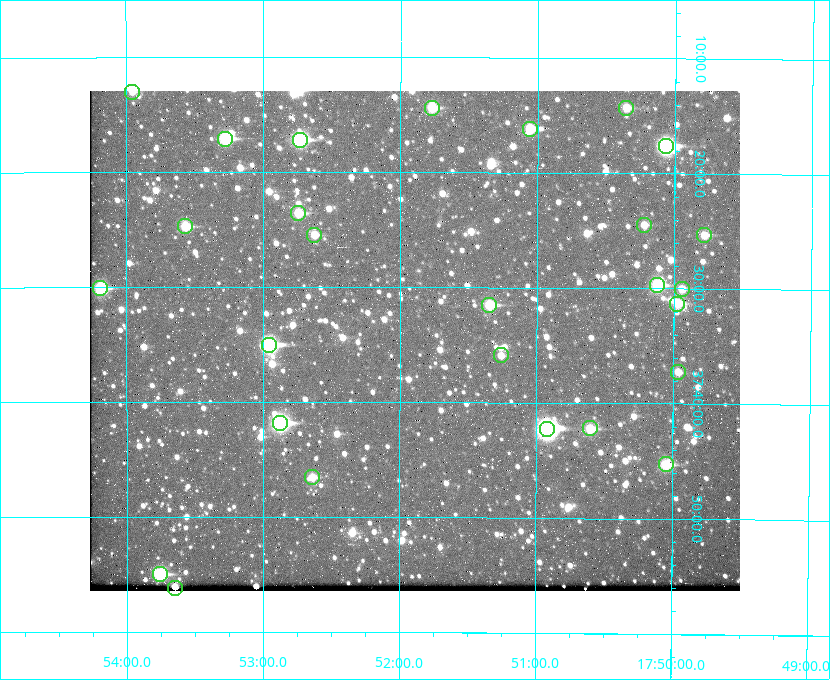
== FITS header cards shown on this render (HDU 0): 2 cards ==
NAXIS1  =                  650 / Width of table row in bytes
NAXIS2  =                  500 / Number of rows in table

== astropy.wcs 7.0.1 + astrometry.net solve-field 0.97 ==
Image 650 x 500 px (HDU 0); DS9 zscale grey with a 90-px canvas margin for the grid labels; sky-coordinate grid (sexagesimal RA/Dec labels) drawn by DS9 from the SOLVED WCS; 27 Tycho-2 reference stars matched to detected sources circled (green)
Header WCS: none
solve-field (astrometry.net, Tycho-2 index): SOLVED blind (the file carries no WCS)
Solved WCS: RA---TAN-SIP/DEC--TAN-SIP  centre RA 17:51:54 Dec +37:35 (267.97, +37.58 deg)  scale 5.22 arcsec/px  FOV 56.5' x 43.5'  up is +180 deg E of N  parity flipped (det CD > 0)
(file carries no celestial WCS; the grid is the blind solution)
Tycho-2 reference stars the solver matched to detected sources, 27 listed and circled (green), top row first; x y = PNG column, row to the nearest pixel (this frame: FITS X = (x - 90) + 1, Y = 500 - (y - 91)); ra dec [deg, ICRS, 3 dp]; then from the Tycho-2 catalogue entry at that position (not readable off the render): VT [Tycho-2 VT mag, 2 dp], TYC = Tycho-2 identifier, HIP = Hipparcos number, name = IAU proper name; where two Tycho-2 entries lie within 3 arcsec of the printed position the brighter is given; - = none
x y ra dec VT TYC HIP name
132 92 268.489 +37.217 11.29 2620-732-1 - -
432 108 267.943 +37.240 10.39 2620-505-1 - -
626 108 267.589 +37.238 11.09 2619-212-1 - -
530 129 267.764 +37.270 10.17 2620-784-1 - -
225 139 268.319 +37.285 9.88 2620-536-1 - -
300 140 268.183 +37.286 8.98 2620-786-1 87506 -
666 146 267.517 +37.293 8.96 2619-379-1 - -
298 213 268.186 +37.393 10.44 2620-175-1 - -
644 225 267.555 +37.408 11.50 2619-358-1 - -
185 226 268.392 +37.412 10.60 2620-800-1 - -
314 235 268.156 +37.424 11.25 2620-712-1 - -
704 235 267.445 +37.422 11.17 2619-451-1 - -
657 285 267.531 +37.495 10.07 2619-274-1 - -
100 288 268.547 +37.501 9.83 3089-1021-1 - -
682 289 267.485 +37.500 11.33 2619-40-1 - -
677 304 267.494 +37.522 10.35 3088-270-1 - -
489 305 267.836 +37.525 9.96 3089-889-1 - -
269 345 268.239 +37.584 8.64 3089-755-1 - -
501 355 267.815 +37.598 11.54 3089-1081-1 - -
678 372 267.491 +37.621 11.40 3088-1284-1 - -
280 423 268.219 +37.697 8.93 3089-671-1 - -
590 428 267.652 +37.703 11.04 3089-693-1 - -
547 429 267.730 +37.705 8.13 3089-1203-1 87349 -
666 464 267.512 +37.755 10.10 3089-2332-1 - -
312 477 268.159 +37.775 11.22 3089-2245-1 - -
160 574 268.439 +37.916 9.61 3089-2268-1 - -
175 588 268.412 +37.936 10.36 3089-2031-1 - -